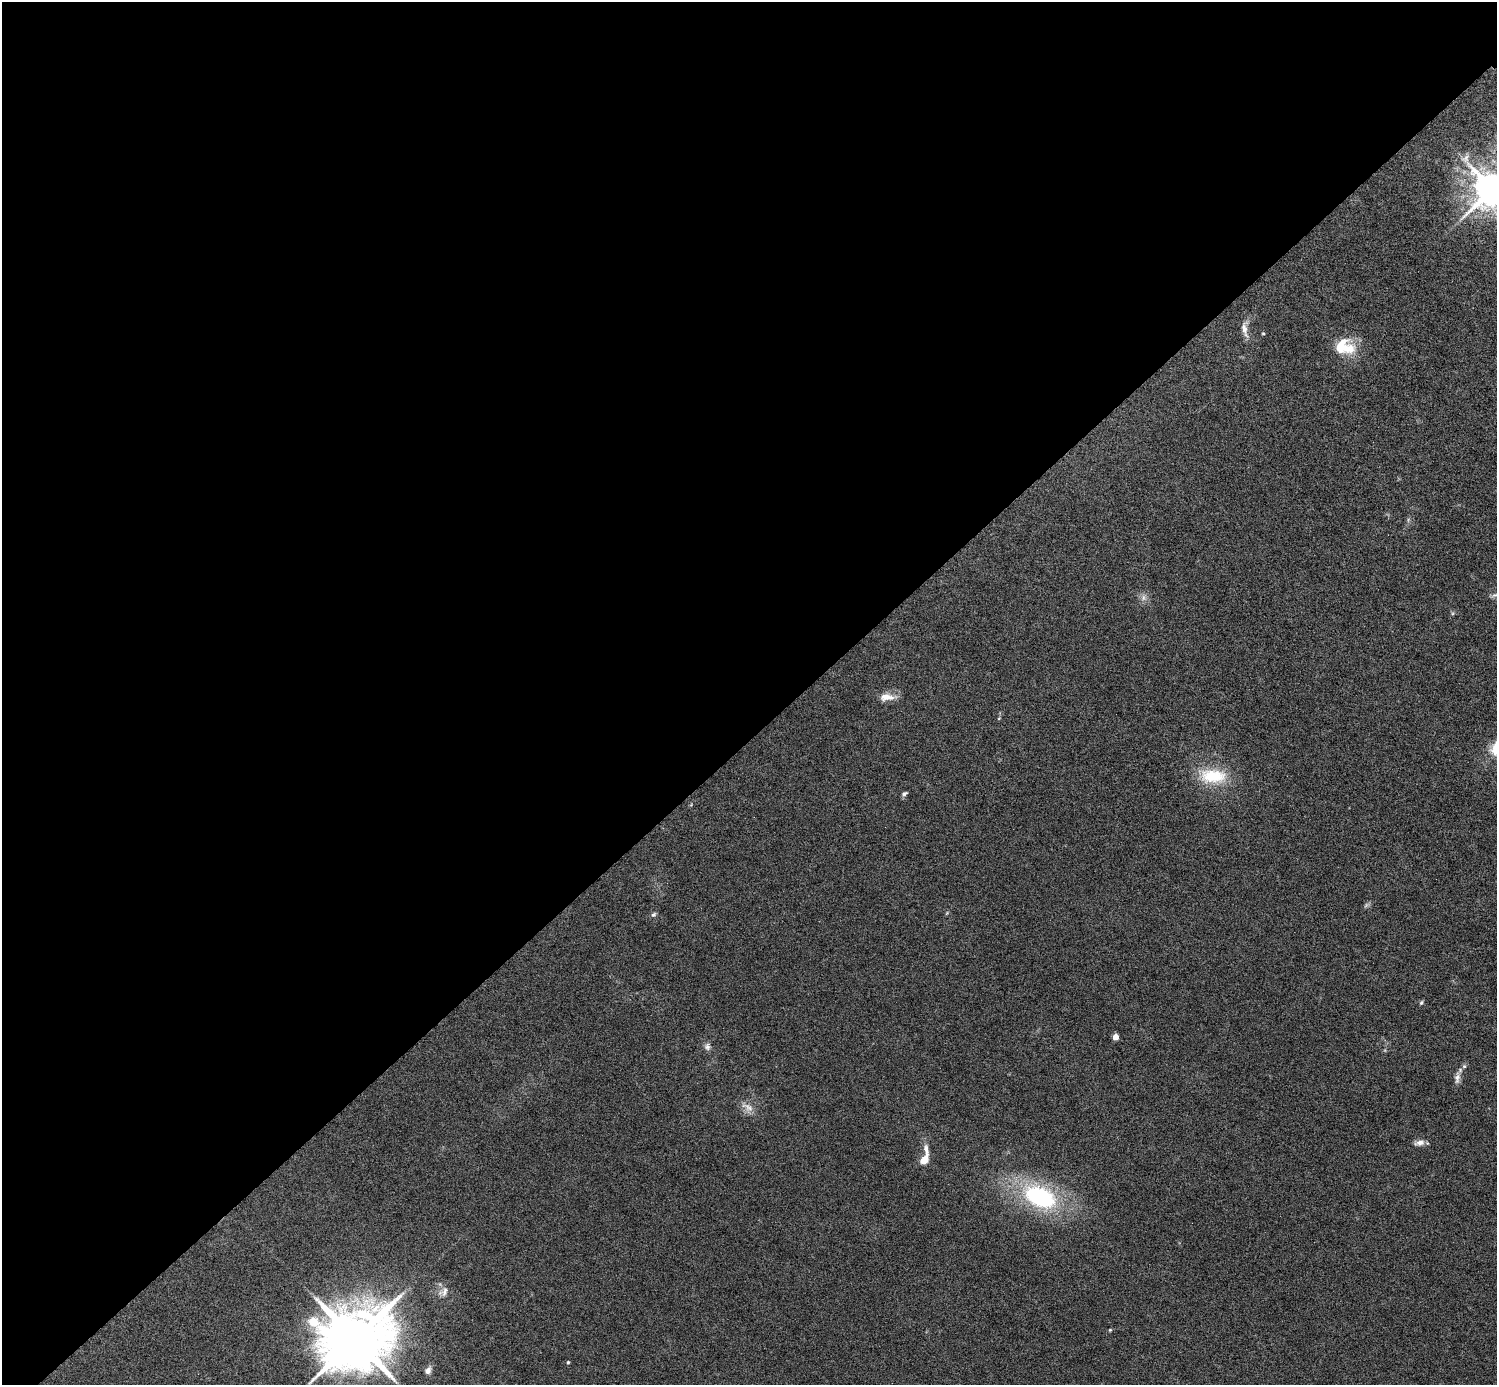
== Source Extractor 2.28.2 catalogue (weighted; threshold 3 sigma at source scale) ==
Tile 5 of 4 x 4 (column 1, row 2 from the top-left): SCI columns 1-1495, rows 3063-4445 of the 5981 x 5981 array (HDU 1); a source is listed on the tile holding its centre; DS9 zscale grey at full resolution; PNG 1499 x 1387 px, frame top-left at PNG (2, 2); no overlay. Shown black and unused: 53% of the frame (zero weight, under 4 of 8 exposures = <1% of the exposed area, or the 3 px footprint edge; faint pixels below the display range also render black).
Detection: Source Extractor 2.28.2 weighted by HDU 2 'WHT'; one run over the whole footprint, this tile lists its part. Background 0.0442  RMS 0.0039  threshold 0.0158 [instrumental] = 3 sigma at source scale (4.09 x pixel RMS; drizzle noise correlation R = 1.36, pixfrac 0.8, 0.05/0.05 arcsec/px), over >= 5 px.
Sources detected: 25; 1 inside a brighter listed object's ellipse — not listed separately; the other 24 listed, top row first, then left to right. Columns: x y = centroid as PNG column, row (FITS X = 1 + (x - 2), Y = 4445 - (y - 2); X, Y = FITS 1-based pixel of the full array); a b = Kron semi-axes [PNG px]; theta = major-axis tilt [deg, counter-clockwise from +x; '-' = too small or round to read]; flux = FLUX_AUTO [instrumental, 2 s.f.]
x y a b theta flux
1492 189 11 10 - 1100
1244 329 21 7 -77 2.8
1263 333 4 3 - 0.33
1344 346 27 20 -17 12
1495 595 9 6 25 1.1
1143 598 9 6 90 1.5
887 697 21 9 -2 3.9
1213 776 37 19 -2 15
904 794 7 5 28 0.82
653 915 7 5 43 0.76
1421 1002 6 5 - 0.56
1115 1037 4 4 - 5
707 1047 10 8 -80 1.4
1464 1066 6 6 - 0.68
1457 1078 16 7 83 2.1
748 1107 20 8 -26 3
1420 1143 13 7 11 2
924 1160 14 8 55 3.7
1040 1197 39 23 -24 44
444 1292 16 10 48 2.7
1110 1330 4 4 - 0.36
355 1339 20 17 14 3600
568 1362 4 4 - 0.47
428 1370 10 7 62 1.9
Isophote crosses this tile's border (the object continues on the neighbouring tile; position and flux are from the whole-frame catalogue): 1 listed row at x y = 1492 189